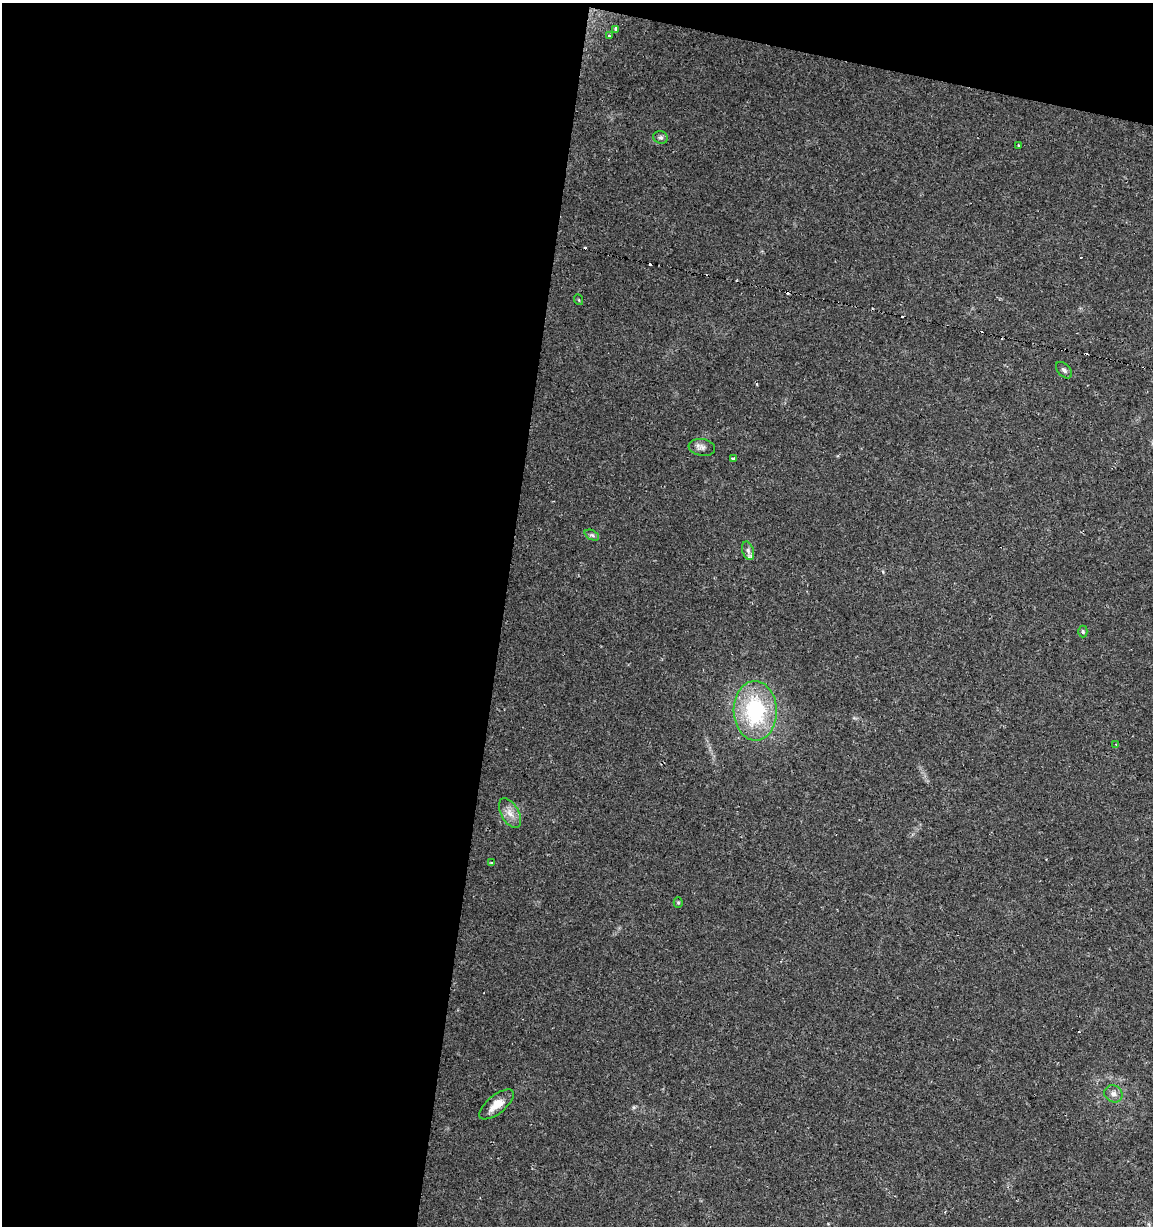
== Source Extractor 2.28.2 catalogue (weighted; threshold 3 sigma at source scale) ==
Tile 1 of 4 x 4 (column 1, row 1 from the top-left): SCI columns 221-1371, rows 3678-4901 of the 5104 x 4901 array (HDU 1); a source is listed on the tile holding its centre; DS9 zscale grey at full resolution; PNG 1155 x 1228 px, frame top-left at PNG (2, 3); each listed source drawn as its Kron ellipse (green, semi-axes under 4 px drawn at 4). Shown black and unused: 46% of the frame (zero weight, under 2 of 3 exposures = <1% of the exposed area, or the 3 px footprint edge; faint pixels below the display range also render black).
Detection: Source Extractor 2.28.2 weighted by HDU 2 'WHT'; one run over the whole footprint, this tile lists its part. Background 0.0295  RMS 0.0034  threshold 0.0154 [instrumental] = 3 sigma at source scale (4.5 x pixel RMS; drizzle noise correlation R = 1.50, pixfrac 1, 0.0396/0.0396 arcsec/px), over >= 5 px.
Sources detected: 27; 8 cosmic-ray / hot-pixel residue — neither listed nor drawn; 1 inside a brighter listed object's ellipse — not listed separately; the other 18 listed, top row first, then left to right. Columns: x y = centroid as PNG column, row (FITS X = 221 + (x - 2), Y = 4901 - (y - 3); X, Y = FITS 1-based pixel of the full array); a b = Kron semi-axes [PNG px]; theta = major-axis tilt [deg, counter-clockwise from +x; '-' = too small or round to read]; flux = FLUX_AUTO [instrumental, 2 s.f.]
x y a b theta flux
616 29 4 3 - 0.82
609 36 3 3 - 0.42
661 137 7 6 - 0.83
1019 145 3 3 - 1.4
579 300 5 3 - 0.29
1064 370 10 6 -46 1
702 447 13 8 -10 1.6
733 458 3 3 - 0.74
592 535 8 5 -24 0.65
748 551 9 5 -74 1.1
1083 632 6 4 -88 0.5
755 711 30 21 -88 33
1116 744 3 3 - 0.33
510 813 16 8 -61 2.9
491 863 4 3 - 0.46
678 903 5 4 - 0.41
1113 1094 9 8 - 1.8
497 1104 21 9 38 4.3